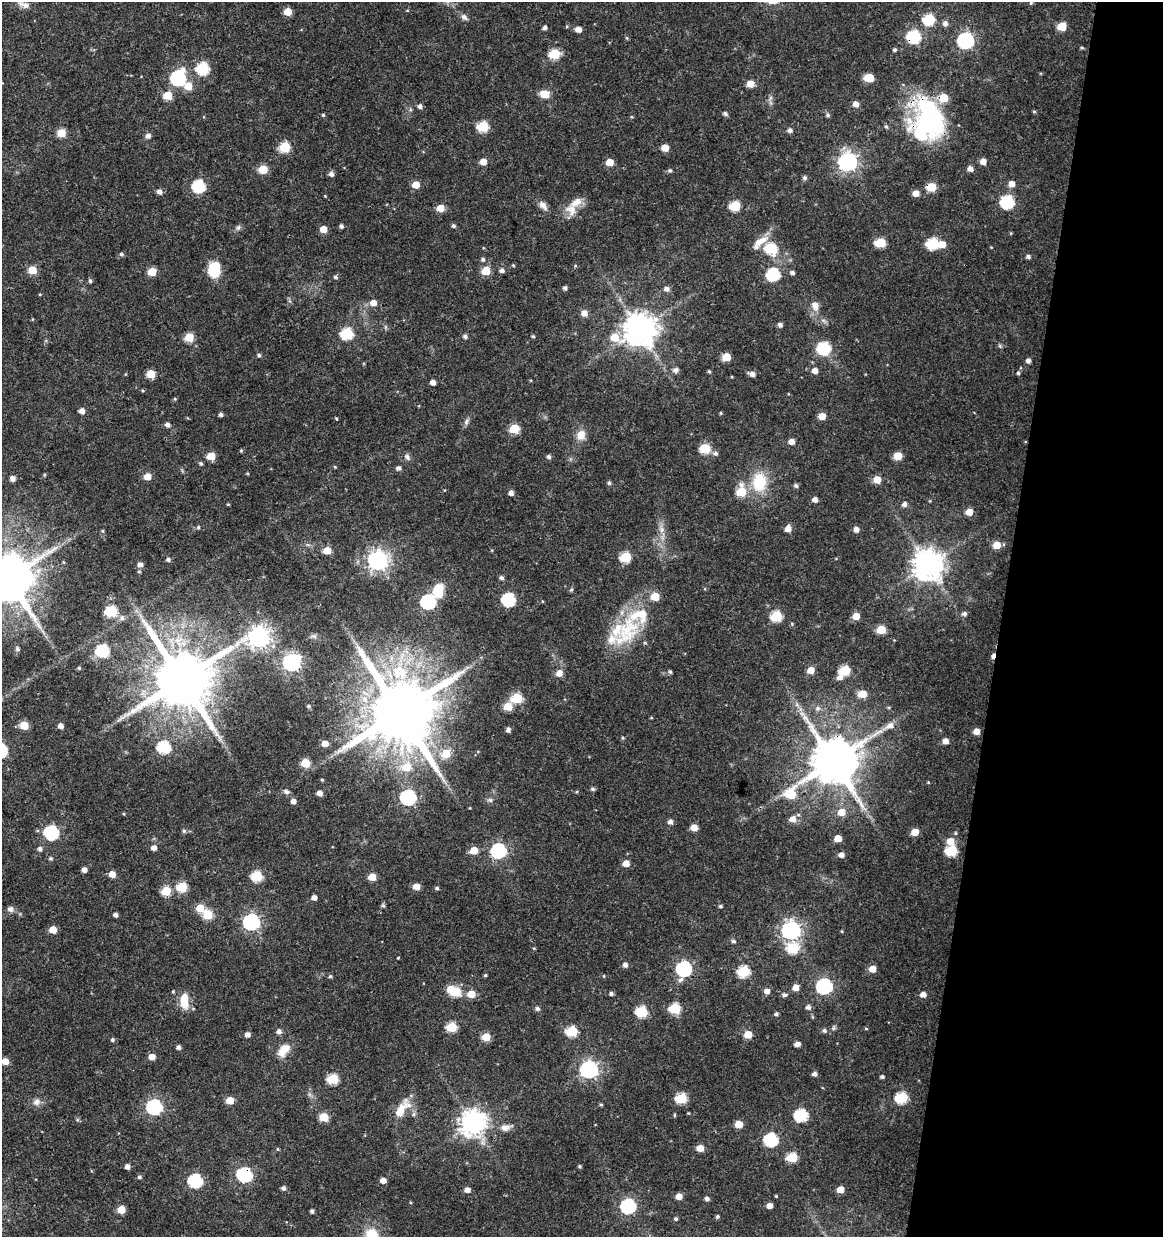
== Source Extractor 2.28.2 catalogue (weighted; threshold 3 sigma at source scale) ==
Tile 8 of 4 x 4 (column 4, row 2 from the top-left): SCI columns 3765-4925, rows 2472-3706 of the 5147 x 4948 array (HDU 1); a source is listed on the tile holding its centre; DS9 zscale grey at full resolution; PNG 1165 x 1239 px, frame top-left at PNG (2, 2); no overlay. Shown black and unused: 14% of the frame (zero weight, under 3 of 4 exposures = <1% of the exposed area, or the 3 px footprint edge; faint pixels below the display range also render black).
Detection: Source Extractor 2.28.2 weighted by HDU 2 'WHT'; one run over the whole footprint, this tile lists its part. Background 0.0216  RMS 0.002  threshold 0.00884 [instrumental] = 3 sigma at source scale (4.5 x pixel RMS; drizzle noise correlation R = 1.50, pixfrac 1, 0.0396/0.0396 arcsec/px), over >= 5 px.
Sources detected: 334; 3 inside a brighter object's white glare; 2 cosmic-ray / hot-pixel residue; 1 long thin detection or spike segment (spike, bleed or trail) — not listed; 7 inside a brighter listed object's ellipse — not listed separately; the other 321 listed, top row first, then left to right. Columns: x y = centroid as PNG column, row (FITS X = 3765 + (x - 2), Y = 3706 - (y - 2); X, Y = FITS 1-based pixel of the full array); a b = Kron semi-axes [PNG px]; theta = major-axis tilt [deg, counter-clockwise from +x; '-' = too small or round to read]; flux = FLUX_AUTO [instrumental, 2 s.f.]
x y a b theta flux
1031 3 5 4 - 0.22
24 5 17 7 -22 1.1
288 12 6 5 - 3.2
464 17 10 6 -40 0.67
929 19 7 6 - 12
945 23 6 6 - 0.78
1062 26 6 5 - 4.4
545 27 5 4 - 0.63
578 29 6 5 - 1.4
914 36 7 7 - 19
627 38 6 3 -71 0.21
966 40 7 7 - 48
1082 48 5 3 - 0.24
895 50 4 4 - 0.31
555 54 6 5 - 9.9
203 68 7 6 - 16
178 78 8 7 - 38
869 78 7 5 0 5
750 84 6 5 - 2.5
188 86 7 6 - 2.8
545 94 8 6 -12 3.3
168 95 6 6 - 4.2
770 98 7 4 71 0.46
856 104 6 5 - 1.2
928 105 44 29 20 16
420 106 5 5 - 0.62
1034 111 4 4 - 0.24
725 114 5 5 - 0.48
323 115 4 4 - 0.25
828 115 6 5 - 0.41
483 126 6 6 - 11
886 126 6 4 -61 0.32
790 130 5 5 - 0.7
61 133 6 5 - 4.5
148 136 6 5 - 0.85
285 147 6 6 - 9.2
665 148 6 6 - 2.3
983 161 5 5 - 1.5
483 162 5 5 - 2
610 162 6 5 - 2.8
848 162 8 8 - 85
263 169 6 5 - 5.2
670 170 5 5 - 0.41
331 174 5 5 - 0.8
805 178 6 5 - 0.51
1011 184 6 5 - 1.6
416 185 6 5 - 2.7
199 186 6 6 - 20
931 187 6 5 - 5.5
159 192 6 5 - 0.86
915 193 6 5 - 1.6
325 196 3 3 - 0.14
1007 202 7 7 - 22
543 205 13 8 -47 1.1
735 206 6 6 - 9.1
440 208 6 5 - 2.6
571 210 17 14 -44 2.4
341 226 5 4 - 0.5
453 226 5 5 - 0.4
238 228 8 6 73 0.49
323 229 5 5 - 2.5
762 240 15 9 32 2.1
881 243 6 6 - 8
933 244 7 6 - 14
942 244 6 6 - 2.5
771 248 7 6 - 11
121 254 5 5 - 0.4
1028 256 5 5 - 0.53
483 259 5 5 - 0.42
513 265 4 3 - 0.18
214 269 13 9 86 8.6
32 270 5 5 - 4.6
502 270 6 5 - 0.66
486 271 6 5 - 5.4
152 272 5 5 - 4.7
792 273 5 4 - 0.54
773 274 7 6 - 19
335 277 5 5 - 0.41
90 281 5 4 - 0.39
565 288 5 4 - 0.51
667 289 7 6 - 0.8
40 294 4 3 - 0.17
373 303 6 6 - 1.7
815 305 13 10 -71 1.6
584 313 6 6 - 1.4
780 325 5 5 - 0.64
639 329 10 9 - 380
347 334 6 6 - 16
465 336 5 5 - 0.56
533 336 4 4 - 0.26
189 337 5 5 - 5.9
615 337 9 7 -30 4.1
824 348 7 6 - 18
259 355 5 5 - 0.37
726 357 6 5 - 4.4
1028 360 5 4 - 0.74
675 370 8 7 - 0.64
709 371 5 3 - 0.26
815 371 6 6 - 1.2
1018 373 4 4 - 0.3
151 374 5 5 - 5
752 374 7 5 -13 0.99
433 382 4 4 - 1.1
175 399 5 3 - 0.19
82 411 5 5 - 1.1
721 413 5 3 - 0.2
221 415 4 4 - 0.53
822 416 5 5 - 2.4
336 419 3 3 - 0.44
466 421 9 6 60 0.6
167 425 5 5 - 0.8
514 429 6 5 - 6.9
581 435 11 10 - 2.2
791 442 5 5 - 1.5
705 448 6 6 - 9.2
241 451 4 3 - 0.22
715 453 6 6 - 0.59
211 456 5 5 - 4.3
549 456 5 5 - 0.52
898 456 6 5 - 3.6
407 457 9 6 -52 0.67
201 463 4 4 - 0.35
335 467 4 3 - 0.18
398 468 5 5 - 0.62
247 473 4 3 - 0.17
147 476 5 5 - 2.4
12 479 5 5 - 1
877 479 6 6 - 2.6
759 482 24 18 89 7.6
609 483 5 4 - 0.39
796 486 5 5 - 0.52
741 491 8 7 - 6
511 493 5 5 - 0.88
815 500 5 5 - 0.95
228 504 4 4 - 0.2
904 504 6 5 - 0.76
969 512 5 5 - 2.4
198 527 5 4 - 0.3
788 528 6 6 - 1.6
856 529 6 5 - 1.1
661 530 8 8 - 0.95
103 531 5 3 - 0.23
997 545 6 5 - 3.3
327 550 5 5 - 3.6
626 557 6 6 - 9.9
168 559 5 5 - 0.47
378 561 8 7 - 110
140 564 6 5 - 0.96
927 565 10 9 - 300
8 578 14 13 - 1100
501 578 5 5 - 0.53
438 591 15 11 76 4.5
509 600 7 6 - 22
428 602 7 7 - 32
111 611 6 6 - 14
964 614 6 5 - 0.56
776 616 6 6 - 11
856 616 6 5 - 2.4
122 618 7 7 - 0.83
881 630 6 5 - 5.2
627 631 52 29 56 13
314 636 8 6 -19 0.53
259 637 9 8 - 130
17 649 5 5 - 0.43
102 651 7 6 - 20
291 662 8 7 - 71
79 668 4 4 - 0.25
811 670 6 5 - 2.3
845 670 6 6 - 9.4
670 672 4 4 - 0.39
559 673 6 6 - 1.6
840 677 6 6 - 1
181 679 16 15 - 1700
862 694 6 5 - 3.5
517 698 6 5 - 8.5
309 706 4 4 - 0.32
508 706 6 6 - 4.3
818 708 7 7 - 0.63
400 712 19 18 - 2200
24 725 5 5 - 5.5
890 725 15 8 24 1.7
60 726 4 4 - 1.1
508 730 5 4 - 0.68
976 731 5 5 - 1.7
623 738 5 4 - 0.24
945 741 6 5 - 1.3
325 744 5 5 - 1.6
164 747 7 6 - 19
446 754 6 6 - 5.1
833 761 19 13 37 1000
305 763 5 5 - 6.2
406 767 9 8 - 3.8
322 780 4 3 - 0.22
928 782 4 4 - 0.19
592 789 5 5 - 0.45
286 792 9 6 -20 0.55
319 793 5 4 - 1.2
408 797 7 7 - 40
490 800 7 5 -14 0.48
293 801 5 5 - 0.97
470 808 4 2 - 0.13
842 812 7 6 - 2.6
124 814 4 3 - 0.17
793 819 7 6 - 1.6
670 822 5 5 - 0.8
694 828 5 5 - 2.8
184 831 5 5 - 0.38
915 832 5 5 - 2.9
51 833 7 6 - 31
955 833 5 4 - 0.25
838 838 5 5 - 2.8
950 841 7 6 - 2.6
154 848 5 4 - 1.1
40 849 5 5 - 0.61
474 850 6 5 - 3.6
499 851 7 6 - 36
952 851 7 6 - 13
841 855 5 5 - 1
51 858 5 5 - 0.35
626 863 5 5 - 2
84 870 4 4 - 1
112 874 5 5 - 2.4
257 876 6 5 - 12
372 877 5 5 - 3.3
182 887 6 5 - 8.6
416 887 5 5 - 2.3
437 888 5 4 - 0.36
166 891 6 5 - 7.3
314 898 4 4 - 1.1
383 905 6 4 -71 0.37
720 906 4 4 - 0.37
200 908 6 6 - 3.9
10 909 9 7 -17 0.75
115 915 4 4 - 0.75
208 915 6 5 - 7.7
251 922 7 7 - 56
53 930 5 5 - 2.9
791 930 8 7 - 93
842 931 5 3 - 0.18
734 941 7 4 -26 0.33
534 948 4 4 - 0.19
793 948 7 6 - 11
398 958 4 3 - 0.16
625 965 5 5 - 0.83
684 969 7 7 - 40
872 969 5 5 - 2.2
744 971 7 6 - 12
485 975 5 4 - 0.23
330 976 5 4 - 0.3
604 976 5 3 - 0.17
824 986 7 7 - 42
795 988 5 5 - 2.1
767 991 5 5 - 1.3
455 992 6 5 - 9
611 993 4 4 - 0.49
471 994 6 5 - 3.5
923 994 6 6 - 1
785 995 6 5 - 0.45
184 1001 18 9 -85 3.8
808 1007 5 5 - 0.76
675 1008 6 6 - 11
537 1009 6 5 - 0.46
642 1012 6 6 - 13
776 1014 4 4 - 0.41
452 1027 6 5 - 9.2
834 1028 7 5 82 0.37
866 1029 5 3 - 0.18
824 1030 6 5 - 0.5
279 1031 5 5 - 0.85
572 1031 6 6 - 10
748 1034 5 5 - 3.4
247 1035 5 5 - 0.9
486 1037 5 5 - 4.8
112 1040 5 5 - 0.39
797 1044 6 4 16 0.96
178 1047 4 4 - 0.67
284 1050 17 10 48 3.1
152 1057 5 5 - 1.9
5 1061 5 5 - 2.1
589 1069 7 7 - 70
814 1074 5 4 - 0.76
882 1077 4 4 - 0.42
333 1079 6 5 - 10
902 1098 7 6 - 14
681 1099 6 6 - 11
230 1100 5 5 - 3.7
36 1102 10 9 - 1.1
601 1105 4 4 - 0.26
154 1107 7 6 - 42
402 1109 29 11 55 3.9
413 1114 6 5 - 0.44
674 1115 5 3 - 0.22
801 1115 7 6 - 20
324 1117 6 5 - 6.1
473 1123 9 8 - 200
739 1124 5 5 - 3.2
505 1128 13 8 6 1.4
771 1140 7 6 - 23
700 1148 5 5 - 2.5
277 1149 5 3 - 0.17
792 1157 6 5 - 8.7
580 1166 4 4 - 0.28
127 1167 4 4 - 1.1
244 1175 7 7 - 33
139 1177 5 5 - 0.42
383 1180 5 4 - 1.4
195 1181 7 6 - 26
283 1188 5 4 - 0.58
467 1190 5 5 - 1.2
840 1190 5 5 - 2.5
679 1196 5 5 - 1.8
776 1196 3 3 - 0.17
707 1198 4 4 - 0.63
410 1202 4 3 - 0.17
628 1206 7 7 - 37
770 1206 4 4 - 1.2
121 1210 5 5 - 3.9
312 1211 4 3 - 0.52
717 1217 4 4 - 0.34
676 1219 4 4 - 0.36
372 1234 9 8 - 5.9
Overlapping masked pixels (flux is a lower limit): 6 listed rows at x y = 914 36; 928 105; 931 187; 259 637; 833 761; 244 1175
Isophote crosses this tile's border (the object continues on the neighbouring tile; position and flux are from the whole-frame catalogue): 2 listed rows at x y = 8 578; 372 1234